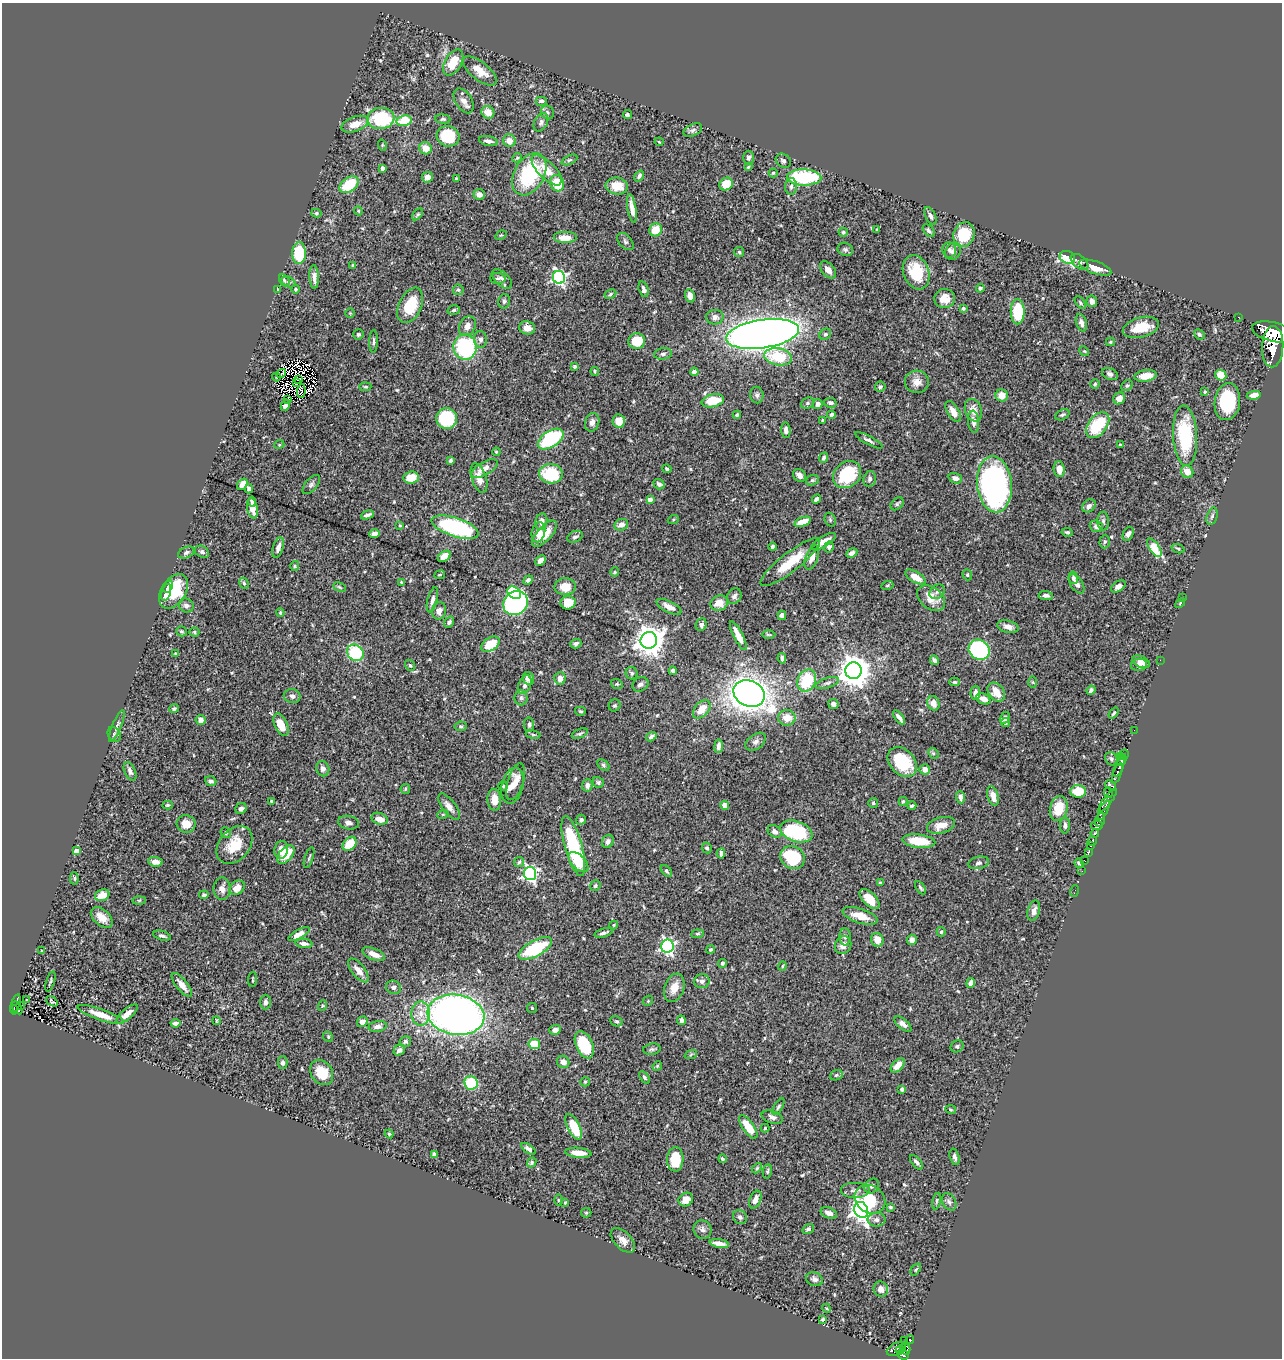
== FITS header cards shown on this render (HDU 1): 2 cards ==
NAXIS1  =                 1280
NAXIS2  =                 1356

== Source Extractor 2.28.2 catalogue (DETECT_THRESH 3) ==
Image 1280 x 1356 px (HDU 1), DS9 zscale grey, 1 PNG px = 1 image px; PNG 1284 x 1360 px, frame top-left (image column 1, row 1356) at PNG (2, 3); each listed source drawn as its Kron ellipse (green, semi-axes under 4 px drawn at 4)
Background 0.465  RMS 0.023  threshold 0.0679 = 3 sigma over >= 5 px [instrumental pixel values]
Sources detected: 552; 6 with non-positive FLUX_AUTO (blend fragments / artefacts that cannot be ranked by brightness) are neither listed nor drawn; of the other 546, the 500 brightest by FLUX_AUTO listed and drawn (46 fainter detections omitted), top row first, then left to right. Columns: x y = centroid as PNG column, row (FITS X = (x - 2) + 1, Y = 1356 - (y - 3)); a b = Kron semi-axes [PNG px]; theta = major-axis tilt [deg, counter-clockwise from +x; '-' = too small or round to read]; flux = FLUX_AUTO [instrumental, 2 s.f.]
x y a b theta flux
453 62 14 8 59 34
480 71 20 9 -38 23
464 101 13 8 -59 9.8
541 101 6 5 - 4
488 112 6 6 - 17
547 112 7 6 - 3.5
627 115 4 4 - 2.6
381 118 13 10 4 100
443 119 7 4 -5 3
404 121 8 5 10 45
541 122 10 6 62 4.7
355 124 14 7 20 18
693 130 10 5 28 4.8
448 136 11 10 - 58
488 141 9 5 -12 6
509 141 6 6 - 10
659 142 4 3 - 1.6
382 145 6 3 -73 1.5
425 148 6 6 - 19
517 158 5 4 - 1.8
748 158 7 5 89 4.1
569 160 8 4 25 2.4
783 161 8 6 -39 4.2
748 167 4 4 - 1.8
382 168 4 3 - 4.9
547 170 20 8 -46 24
773 173 4 4 - 1.8
529 174 23 15 60 110
639 176 6 4 53 3.8
427 177 5 5 - 11
804 177 17 8 -1 120
456 179 3 3 - 1.8
557 183 8 6 -71 39
726 184 7 6 - 33
349 185 11 7 37 62
617 186 11 8 -6 25
791 186 8 6 86 4.9
479 194 6 5 - 7.9
632 208 14 4 -80 13
358 211 4 4 - 1.8
316 213 5 4 - 2.4
418 214 7 4 49 2.3
930 216 9 5 -66 5.1
656 230 7 6 - 28
877 230 4 2 - 1.6
929 231 7 4 -48 3.5
843 232 4 4 - 2.4
501 235 6 4 31 1.7
964 235 12 10 70 45
565 238 12 6 0 18
625 242 10 6 -48 3.9
845 249 8 6 -25 3.8
949 250 7 6 - 4.1
953 251 9 7 59 5.6
739 252 5 5 - 2.1
299 253 11 7 88 55
1067 257 8 6 -19 100
1080 262 10 6 -39 4.9
353 265 4 3 - 1.7
1095 268 17 6 -19 16
828 270 10 6 -49 11
916 272 17 13 -69 56
314 277 12 4 -88 7.8
559 277 6 6 - 350
498 278 8 5 -2 3.7
502 279 12 6 -42 6.2
284 280 6 4 -60 2.1
288 282 7 5 -27 3.2
980 288 4 4 - 3.3
278 289 3 2 - 1.6
296 289 4 4 - 2
644 289 8 4 -75 4.7
458 290 5 5 - 2.7
610 294 6 4 29 2.5
690 296 7 4 -72 14
945 299 10 9 - 16
504 301 7 5 75 3.3
1092 301 6 5 - 5.7
1080 303 7 4 -55 2.6
410 305 19 11 65 54
963 308 4 4 - 2.9
454 310 6 4 16 2.5
1018 312 12 7 90 78
350 313 5 5 - 1.9
715 317 9 7 3 6.7
1238 317 2 2 - 6.8
1081 323 9 5 -72 6.6
467 326 10 8 62 9.2
1141 327 18 10 15 32
527 328 8 6 -12 14
1273 332 21 9 -14 3800
358 334 5 5 - 2.3
762 334 37 14 8 2100
825 334 6 5 - 3
1199 334 5 5 - 2.6
481 339 8 6 -86 5
373 341 11 4 88 3.8
637 341 8 8 - 46
1111 342 4 4 - 1.7
465 347 13 11 -83 150
1273 347 21 10 87 4000
1084 351 5 4 - 1.7
663 354 9 5 7 4.2
778 357 14 8 -10 60
575 366 3 3 - 2.1
595 371 4 3 - 1.6
694 372 4 4 - 16
281 374 5 3 - 3.4
1110 374 8 5 -24 5.6
1221 375 6 5 - 33
1146 376 11 6 9 18
276 377 4 3 - 2.8
299 379 3 2 - 1.6
917 382 12 11 - 13
296 383 2 2 - 2.1
1095 384 4 4 - 2
1127 386 6 5 - 2.5
365 387 6 4 4 2
880 387 5 5 - 2.9
301 391 7 4 85 2.9
1205 392 4 4 - 2
757 395 8 6 -80 4.8
1002 395 6 6 - 16
1254 395 7 4 7 11
1119 398 6 5 - 12
287 399 3 2 - 7.4
713 401 11 6 12 39
1227 402 18 12 82 94
807 403 7 5 23 3.1
830 403 6 5 - 3.6
817 404 5 5 - 5.8
285 405 6 4 62 6.4
973 410 11 8 -70 13
953 411 12 5 -59 14
737 415 4 3 - 2.2
831 415 4 3 - 4.6
1062 415 7 5 28 3.1
447 419 10 10 - 86
822 420 3 2 - 1.7
619 421 6 6 - 19
592 422 9 7 72 7.6
974 422 11 5 -84 8.3
1098 425 15 9 51 63
786 430 8 4 -85 5.4
1185 436 30 12 -87 110
551 439 14 8 33 130
869 440 15 4 -28 4.7
279 445 5 3 - 1.5
1120 445 4 4 - 2.7
496 452 4 3 - 1.7
824 458 5 4 - 2.9
450 460 4 3 - 2.8
484 468 15 6 29 14
667 469 5 4 - 2.1
1059 469 8 5 -83 14
1187 472 6 6 - 16
551 474 12 10 -6 65
799 475 7 6 - 8.2
847 475 15 12 41 76
411 478 8 6 5 23
479 478 15 7 -72 14
955 478 7 5 -20 6.8
870 479 8 6 78 4.7
812 480 7 5 20 2.5
242 484 6 4 53 8.5
311 484 11 6 50 4.3
659 484 6 5 - 4.4
994 484 28 17 -84 420
249 489 4 4 - 4.1
816 499 5 3 - 4.9
650 500 4 4 - 7.6
252 501 5 4 - 4
897 504 7 5 45 3
1089 506 7 5 39 6.6
252 508 10 5 -79 16
367 515 7 3 20 5
1212 516 9 5 74 3.8
673 520 5 3 - 1.8
830 520 7 5 -71 2.7
541 521 8 6 78 7.8
1103 521 9 5 -89 3.8
803 522 8 4 19 22
400 525 4 4 - 1.6
621 525 7 5 19 9.5
1096 526 7 5 -20 4.7
455 527 24 9 -19 200
538 532 10 6 78 17
1067 532 6 4 -7 2.9
374 534 5 4 - 11
544 534 16 7 47 28
1128 534 7 5 65 4.9
575 537 8 5 24 4
824 542 14 5 31 15
1105 542 7 5 87 2.8
278 547 10 5 72 8.5
772 547 4 4 - 2.9
829 547 5 5 - 5.5
1154 548 10 5 -57 63
1178 549 7 3 -19 1.8
202 552 7 5 -29 3.6
186 553 8 5 23 4.2
852 553 6 4 26 4.8
444 556 7 5 36 22
812 557 13 6 69 9.9
541 560 6 4 44 7.8
790 562 37 9 38 41
295 566 5 4 - 1.9
615 572 5 4 - 2
440 575 5 3 - 1.6
967 575 6 4 -70 1.8
915 577 11 5 -31 18
1073 578 6 4 -78 3.9
528 580 5 4 - 4.2
244 583 6 4 -66 2.6
402 583 4 3 - 2.2
1077 584 11 6 -56 6.1
887 586 6 4 20 2.1
1118 586 8 5 33 7.4
168 587 6 4 65 6.5
339 587 6 4 -27 2
565 587 10 8 1 22
174 591 19 12 57 78
166 592 9 4 74 8.9
937 592 8 6 42 4.5
514 593 7 5 -40 100
1046 595 7 4 -3 4.1
734 596 8 7 - 4.8
931 598 16 10 -38 23
1183 598 2 2 - 5.2
432 600 13 5 76 6.6
516 603 13 11 41 390
568 603 7 6 - 23
719 603 9 7 19 18
1180 603 6 3 47 1.9
186 605 7 6 - 6
669 607 14 5 -27 11
439 611 9 7 79 8.3
280 613 4 3 - 2
782 615 5 4 - 6.8
449 622 6 4 54 3.7
701 625 6 5 - 5.4
1008 627 11 6 -14 8.2
182 631 5 5 - 2.3
194 632 5 4 - 2
769 635 7 3 -1 1.7
738 636 16 4 -63 18
649 640 8 8 - 2200
490 644 10 6 33 40
576 644 5 4 - 5.1
979 650 11 9 -37 200
355 653 9 7 -41 92
176 654 4 3 - 2.2
782 658 5 4 - 4.8
934 660 5 4 - 4.5
1160 660 2 2 - 40
1141 662 9 5 -23 8.5
410 665 6 4 -54 2.2
1139 665 8 6 10 9.1
673 671 4 4 - 3.7
853 671 8 8 - 2700
632 673 6 6 - 3.3
528 678 7 5 -68 6.6
560 678 6 5 - 11
807 680 11 9 65 71
954 682 5 4 - 2.5
1033 682 6 4 -88 1.8
827 683 12 5 17 5.3
617 684 6 4 -21 2
640 684 8 6 32 5.1
525 685 10 6 67 6.6
1091 690 5 4 - 4.6
996 692 10 7 -53 19
749 693 16 13 -24 1600
975 693 7 5 87 5.8
292 696 8 7 - 5.8
521 698 7 6 - 4.2
983 699 7 5 -29 11
933 703 7 6 - 14
833 704 5 5 - 5.9
615 705 6 5 - 3
174 709 5 4 - 2.8
702 709 11 7 49 24
580 711 5 4 - 2.2
1114 713 6 3 53 2.5
787 718 8 8 - 20
899 718 8 3 -53 6.3
1005 718 6 4 58 5.4
200 720 5 5 - 8.2
1006 723 4 3 - 2.3
281 725 12 6 -66 23
529 725 7 5 -83 3.9
117 726 17 4 67 5.3
461 726 6 4 9 2.6
1134 730 2 2 - 7
114 734 8 6 -57 3.4
580 734 8 4 22 2.8
533 735 7 4 -9 2.4
651 737 5 4 - 4.5
756 742 11 7 37 6.1
719 746 7 4 82 6.4
933 753 6 4 -44 2.3
1124 754 5 3 - 93
1120 756 2 2 - 29
1111 759 7 6 - 3.2
1122 760 6 3 63 150
902 762 17 12 -47 77
603 765 7 5 -42 2.6
1119 767 10 3 66 500
323 769 8 6 -69 6.1
925 769 5 5 - 9.9
130 771 10 5 -66 5.8
1117 773 10 3 71 480
211 781 6 4 -20 4.4
515 782 19 8 72 17
598 782 6 5 - 3
587 785 6 5 - 7.1
1110 785 6 4 -35 210
503 786 5 5 - 1.8
512 786 18 10 76 21
405 789 5 4 - 1.9
1078 791 8 6 -1 40
1108 793 5 4 - 120
993 796 10 5 -73 14
960 797 6 4 -85 6.8
494 800 11 7 -87 16
1107 800 14 4 53 240
271 801 3 3 - 1.7
903 801 4 3 - 2.2
873 803 5 5 - 2.3
168 805 5 4 - 2.4
725 805 4 4 - 10
912 806 4 3 - 3
449 807 15 6 -53 10
1059 808 13 8 76 36
241 809 6 5 - 5.3
1104 810 10 4 65 120
443 814 6 3 19 1.8
380 819 8 5 -19 12
581 820 5 4 - 4.1
1100 820 7 4 68 550
348 823 10 6 -12 6.4
186 824 9 8 - 20
941 825 14 8 15 19
1065 825 8 5 -89 4.5
1097 825 6 5 - 700
775 831 7 5 -38 6.4
796 831 17 10 -20 130
226 833 5 5 - 2.4
1095 833 4 3 - 330
608 841 7 5 67 6.7
919 841 16 6 -6 46
1092 841 5 3 - 410
350 844 8 6 48 42
234 845 21 15 50 39
1091 845 3 3 - 130
573 846 31 8 -75 140
707 848 5 4 - 3
281 850 9 6 81 12
77 851 4 4 - 23
1089 852 4 3 - 270
721 853 5 4 - 4.3
286 854 11 6 49 31
309 857 11 2 72 2.2
793 857 13 11 -34 86
1084 861 3 2 - 86
155 862 7 5 -6 9.9
519 862 5 5 - 2.6
579 862 12 7 -46 22
978 863 10 6 12 4.8
1079 863 5 4 - 3.3
666 871 7 4 -47 2.9
1082 871 2 2 - 3.6
530 873 6 6 - 350
74 878 6 4 90 2.5
880 883 4 4 - 2.6
595 886 5 5 - 2.9
237 888 8 6 42 15
920 888 7 4 -58 3
222 889 11 8 -90 9.6
1075 891 6 2 71 7.8
102 895 7 5 22 20
204 895 5 4 - 3.4
870 899 12 6 -45 28
139 900 7 4 2 2.3
1034 911 10 6 74 7.2
860 916 18 7 -18 23
102 917 13 7 -41 16
614 925 4 4 - 1.6
941 932 5 4 - 2.4
603 933 9 3 16 3.6
299 934 12 4 29 10
697 934 6 4 6 2.1
162 936 9 4 -15 3.6
845 937 9 6 90 4.1
877 940 7 6 - 15
912 940 5 5 - 7.2
304 943 8 4 -7 6
843 945 9 8 - 10
667 946 6 6 - 350
535 948 18 8 29 110
711 950 4 4 - 2.4
42 951 3 3 - 1.9
374 954 12 5 -22 15
722 963 4 3 - 3.5
782 966 4 4 - 1.7
358 970 14 6 -52 13
253 979 8 3 85 1.6
50 981 10 2 72 2.5
702 981 7 7 - 5.8
971 983 5 4 - 7.6
182 985 14 5 -51 14
394 987 8 6 -22 4.7
674 988 14 9 70 19
27 999 3 2 - 2.2
52 1001 7 3 -35 2
648 1001 5 4 - 2
265 1002 7 5 89 5.8
16 1004 10 3 72 74
20 1006 2 2 - 3.5
322 1006 5 3 - 1.6
17 1008 7 2 -60 32
532 1008 5 5 - 2.1
14 1010 5 4 - 59
127 1014 13 5 41 13
421 1014 12 9 88 16
101 1015 24 5 -19 21
456 1015 28 20 -9 920
681 1020 5 4 - 5.1
216 1021 4 2 - 1.7
616 1021 6 5 - 2.8
362 1022 5 5 - 8.8
175 1023 5 3 - 4.8
903 1024 10 5 -39 6.7
378 1026 9 5 11 6.4
555 1030 6 5 - 8
328 1037 5 4 - 1.9
405 1041 6 5 - 4
534 1044 6 5 - 29
584 1045 14 8 -65 75
957 1046 7 5 29 3.5
652 1049 9 5 8 3.6
399 1050 6 5 - 6.6
691 1054 6 4 20 2
283 1062 6 5 - 4.2
563 1062 6 6 - 9
898 1065 8 5 46 15
657 1066 5 4 - 1.7
322 1072 13 10 -56 30
836 1075 6 5 - 2.5
644 1077 7 4 -55 2.4
585 1082 5 4 - 1.6
471 1083 7 6 - 58
902 1089 4 3 - 4.9
778 1107 9 4 58 2.9
951 1109 5 3 - 1.5
772 1117 11 6 -17 6.6
574 1127 14 6 -63 41
748 1127 13 5 -55 33
765 1128 4 4 - 2
389 1134 4 4 - 1.7
528 1149 8 4 -37 5
578 1153 13 5 -5 20
434 1154 4 4 - 4.1
955 1157 8 5 -74 4.6
675 1159 12 8 87 35
722 1159 4 3 - 2.6
532 1162 5 4 - 2.6
916 1162 8 4 -51 4.5
757 1168 6 3 46 1.9
767 1171 7 4 80 2.6
872 1186 8 6 47 5.1
855 1190 15 8 0 9.2
870 1199 16 13 -33 51
558 1200 5 4 - 1.9
686 1200 7 6 - 12
755 1200 9 5 68 9.4
937 1201 8 3 79 2.2
949 1202 9 6 -62 5.1
565 1203 4 3 - 1.6
890 1207 4 3 - 1.7
861 1210 8 6 -68 900
586 1213 5 5 - 1.9
829 1213 8 5 -20 8.8
740 1217 7 6 - 4.5
877 1220 9 7 1 6
703 1229 9 8 - 5.7
808 1229 6 4 35 4.2
623 1240 15 8 -45 12
719 1244 9 4 -10 9.2
916 1270 7 4 52 2.1
814 1279 8 6 -22 5.6
881 1289 7 7 - 11
826 1308 5 4 - 1.6
823 1319 4 3 - 2.7
905 1340 2 2 - 7.9
910 1340 4 4 - 110
896 1349 10 6 26 340
905 1349 6 5 - 230
900 1350 5 3 - 140
903 1355 6 4 -50 400
At the frame edge (FLAGS 8, measured only in part): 1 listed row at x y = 1273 332
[46 fainter detections neither listed nor drawn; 6 non-positive-flux detections neither listed nor drawn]